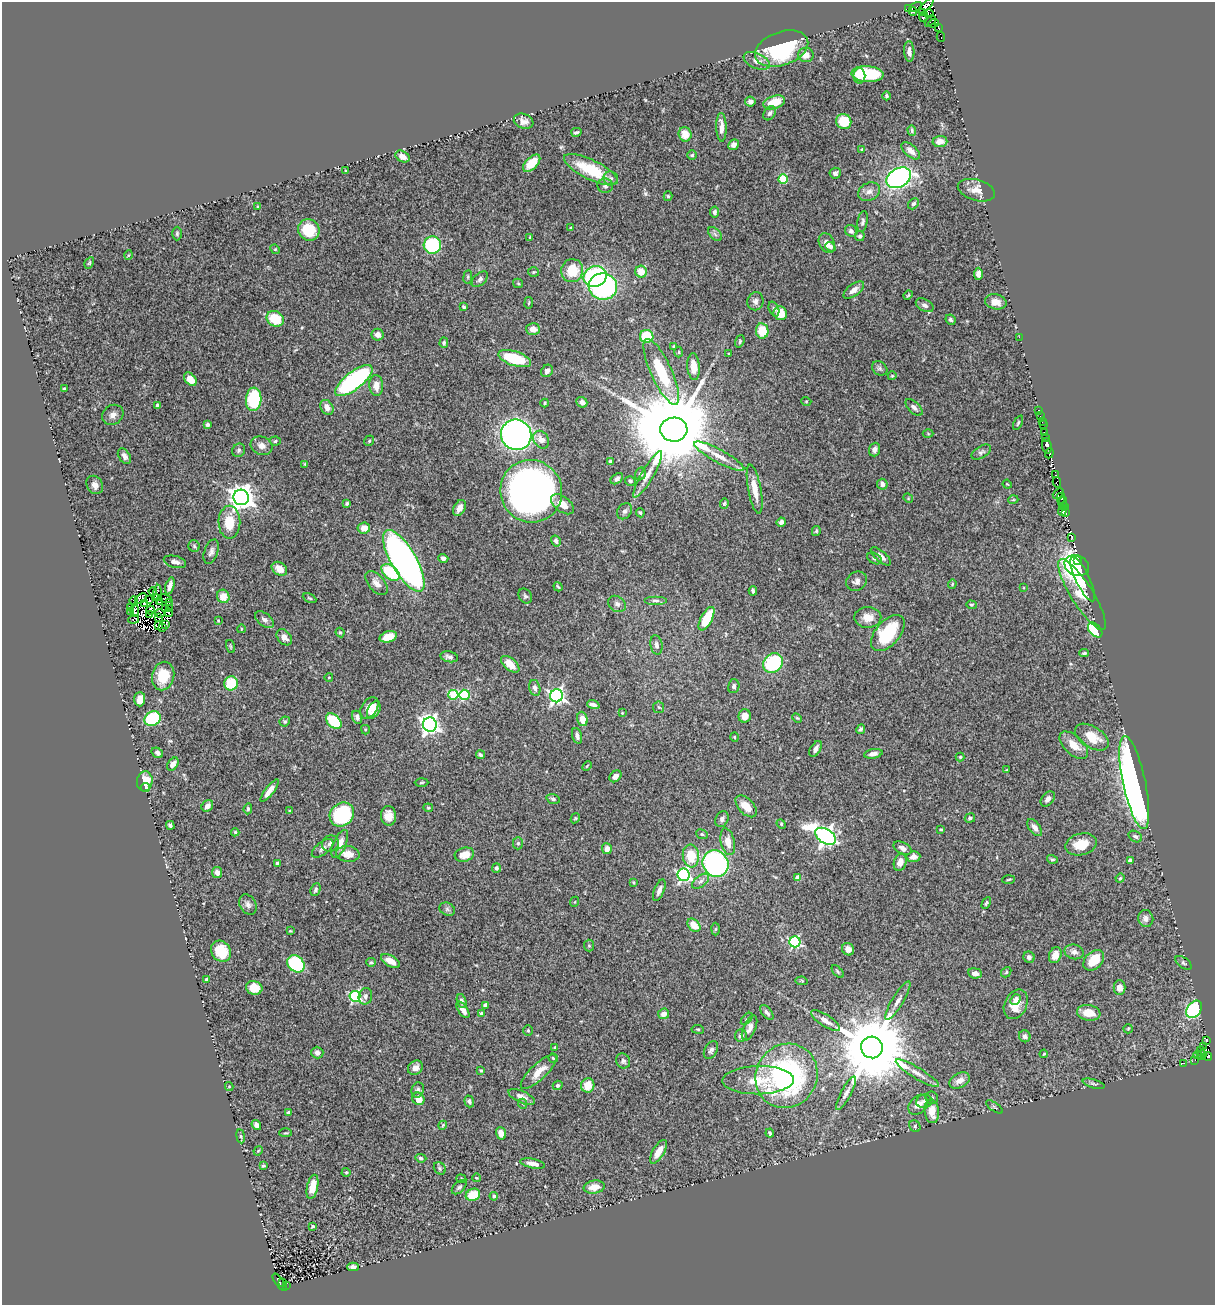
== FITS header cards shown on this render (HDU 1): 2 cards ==
NAXIS1  =                 1213
NAXIS2  =                 1303

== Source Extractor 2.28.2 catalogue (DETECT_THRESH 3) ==
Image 1213 x 1303 px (HDU 1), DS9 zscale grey, 1 PNG px = 1 image px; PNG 1217 x 1307 px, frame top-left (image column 1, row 1303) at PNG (2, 2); each listed source drawn as its Kron ellipse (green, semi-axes under 4 px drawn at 4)
Background 0.749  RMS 0.032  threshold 0.0956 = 3 sigma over >= 5 px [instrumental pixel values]
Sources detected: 451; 19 with non-positive FLUX_AUTO (blend fragments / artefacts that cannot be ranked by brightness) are neither listed nor drawn; the other 432 listed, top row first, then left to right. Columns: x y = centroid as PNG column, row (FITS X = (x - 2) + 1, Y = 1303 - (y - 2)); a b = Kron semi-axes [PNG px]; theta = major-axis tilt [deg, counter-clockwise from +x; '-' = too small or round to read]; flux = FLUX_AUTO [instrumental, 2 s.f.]
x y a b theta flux
926 6 10 4 46 88
916 7 7 2 32 37
909 8 2 2 - 88
913 11 4 3 - 130
923 13 4 3 - 55
928 14 5 3 - 160
924 16 5 3 - 77
930 21 6 4 47 120
934 23 5 3 - 73
939 28 3 2 - 66
941 37 5 2 - 22
782 49 27 16 19 210
909 51 10 5 -87 9.1
806 55 8 7 - 17
757 61 14 7 -24 16
868 74 16 8 -4 120
859 76 7 6 - 60
887 96 4 4 - 4.2
750 102 5 5 - 8.7
774 102 11 6 17 39
770 113 7 5 58 6
524 121 10 7 -20 11
844 122 8 7 - 64
721 127 14 5 -89 17
912 130 5 4 - 3
576 132 5 3 - 3.6
685 134 7 6 - 29
940 141 7 5 3 17
734 145 6 5 - 10
862 150 4 3 - 3.9
911 151 11 6 -42 15
692 155 4 4 - 2.7
402 156 7 5 -29 16
532 163 11 6 45 35
591 170 29 10 -26 87
346 171 3 3 - 2.2
835 173 5 5 - 6.6
611 178 7 7 - 7.1
899 178 13 9 29 540
783 179 5 4 - 99
605 186 8 7 - 6
976 190 19 10 -16 20
869 192 11 8 26 13
668 196 5 4 - 3.1
913 204 6 4 49 5.8
258 207 4 3 - 3.4
715 212 5 4 - 5.1
863 222 11 5 80 5.8
571 228 3 3 - 3.3
309 230 11 10 - 61
851 231 6 5 - 6.6
177 234 7 5 89 3.6
715 234 8 5 -46 5.1
860 236 5 5 - 3.9
530 237 3 3 - 2.3
827 243 10 7 -63 17
432 245 8 8 - 140
830 247 5 4 - 5.1
275 249 5 4 - 2.5
128 255 4 3 - 1.8
89 263 6 4 60 2.7
572 271 11 11 - 63
533 272 5 4 - 2.6
641 272 6 5 - 31
978 274 6 4 89 11
468 277 7 3 82 2.6
595 277 12 10 24 190
480 279 10 6 43 6.2
518 283 5 4 - 2.4
603 286 14 13 - 450
854 290 12 6 37 12
908 295 5 4 - 2
755 301 9 8 - 9.9
996 302 11 7 -11 18
529 303 6 3 81 2.2
925 305 9 6 -29 6.9
464 307 3 3 - 4.5
774 309 8 5 -68 4.7
780 313 7 6 - 36
275 319 9 7 -27 59
950 320 5 4 - 4.4
533 329 6 6 - 16
762 331 7 6 - 50
378 335 6 6 - 11
647 336 7 6 - 75
1019 337 2 2 - 31
740 341 6 4 73 2.9
444 343 5 4 - 4.5
674 347 3 3 - 3.6
679 352 5 3 - 2
729 354 3 2 - 1.5
515 358 17 7 -18 98
694 367 13 6 -86 25
880 368 8 6 -37 5.3
547 371 6 5 - 7.5
661 372 36 10 -65 99
892 376 4 4 - 2.2
190 379 7 5 -49 25
354 381 22 8 38 340
376 385 10 7 -86 19
64 389 3 3 - 4.4
254 399 12 7 85 150
806 401 5 3 - 1.8
582 402 6 5 - 8.3
545 403 4 3 - 2.2
157 405 4 4 - 3.2
327 407 8 6 -56 13
914 407 10 5 -43 8.3
1039 410 3 2 - 5.4
113 415 11 9 39 12
1040 416 2 2 - 3.4
1042 422 3 2 - 1.9
1018 423 8 3 64 3.1
208 425 4 4 - 6.6
1043 425 2 2 - 2.7
674 430 13 12 - 39000
1044 432 2 2 - 6.8
928 434 5 3 - 2.1
516 435 15 15 - 820
1045 438 3 3 - 17
541 440 9 7 -56 16
275 441 5 4 - 3.5
369 441 6 4 57 3.8
262 446 11 9 -26 15
1047 446 8 4 -83 290
239 450 7 6 - 4.7
875 450 7 5 71 7.8
981 452 11 6 31 6.2
1049 453 5 3 - 56
124 456 9 5 -56 7.7
719 456 28 6 -28 28
610 461 4 4 - 8.1
305 464 4 2 - 1.7
640 474 6 5 - 5.2
648 474 26 6 60 21
1056 475 4 2 - 17
617 479 7 4 38 5.3
630 481 5 5 - 3.8
1057 482 5 3 - 13
882 484 5 5 - 7.4
1007 484 5 3 - 1.9
95 485 10 8 -57 11
755 489 25 6 -79 32
531 491 31 30 - 1300
1058 493 6 3 42 150
241 497 8 7 - 2200
908 498 5 4 - 2
1061 498 5 3 - 25
1013 500 5 3 - 1.9
347 503 4 3 - 3.2
724 503 5 4 - 2.5
1063 503 5 3 - 120
562 504 13 7 -38 24
1064 507 2 2 - 32
459 508 8 5 61 16
625 511 9 6 56 7.1
1063 511 5 2 - 44
640 513 4 3 - 2.8
1066 513 3 2 - 94
229 522 16 11 -90 48
781 522 4 4 - 9.8
364 528 6 5 - 19
816 531 5 4 - 2.7
1072 537 4 2 - 44
556 541 6 4 -58 6
194 546 6 5 - 4
211 552 13 7 70 9.1
881 556 12 5 -41 12
443 558 5 4 - 6.7
874 558 8 5 -28 4.2
404 561 35 12 -60 1200
1078 561 3 3 - 88
175 562 11 6 -14 8.8
1077 565 13 10 -25 570
279 569 8 6 -35 22
391 572 10 6 -39 120
1083 579 24 7 -64 130
857 581 11 9 31 11
376 583 14 8 -49 15
952 584 4 4 - 2.2
170 586 9 3 74 9.5
558 587 5 3 - 2.3
1024 588 3 2 - 1.5
753 591 4 3 - 4.2
153 592 4 2 - 0.44
158 593 8 2 87 3.8
1082 594 41 11 -58 76
223 596 7 6 - 25
525 596 8 6 -56 4.8
141 598 6 3 37 4.9
155 598 3 2 - 4.4
165 598 7 2 -10 7.6
310 598 7 3 -26 2.6
149 600 3 2 - 2.8
655 600 11 4 0 5.4
134 601 4 2 - 0.31
159 602 2 2 - 1.5
144 603 2 2 - 1.5
170 603 3 2 - 2.2
617 604 9 7 -36 7.6
971 605 5 4 - 2.5
131 607 2 2 - 3.6
169 608 4 2 - 0.7
166 609 3 2 - 1.5
150 610 4 3 - 4.8
131 611 3 2 - 4
135 611 6 2 -82 5.7
160 613 5 3 - 4.8
169 613 4 2 - 1.7
150 614 3 2 - 2.3
159 617 3 2 - 1.7
868 617 13 10 1 24
134 619 5 4 - 9.8
707 619 13 5 61 76
264 620 11 6 -38 7.9
218 621 3 3 - 1.7
166 624 3 2 - 1.7
159 625 3 3 - 4.5
162 628 2 2 - 1.2
241 629 4 3 - 1.3
1095 630 9 5 -47 130
340 633 5 3 - 2.7
888 633 21 12 50 120
284 637 9 6 -47 11
388 637 9 5 15 32
656 645 10 6 -79 8.6
230 646 7 3 -71 2
1084 653 5 3 - 3.1
449 657 9 5 -10 7
773 663 10 9 - 160
510 664 11 6 -40 27
163 676 14 11 77 51
329 677 4 3 - 1.5
231 683 7 7 - 67
734 686 7 5 78 5.8
535 688 8 5 -75 8.3
453 695 5 5 - 93
464 695 5 5 - 160
557 696 6 6 - 610
140 699 7 5 89 18
593 705 6 3 -20 8.5
658 707 6 5 - 3.5
369 708 12 7 57 30
374 710 9 6 60 16
622 713 4 3 - 1.7
745 716 7 6 - 19
357 717 6 5 - 7.6
797 718 5 3 - 2.1
152 719 8 7 - 180
582 719 7 5 -75 23
285 721 5 5 - 3.7
334 721 9 6 -44 85
430 725 7 7 - 930
861 729 5 3 - 4.2
365 730 4 4 - 3.1
577 736 8 5 -72 6.4
734 737 5 3 - 1.8
1092 737 18 10 -32 44
1074 745 17 9 -43 28
816 749 9 5 58 9.8
157 753 6 4 -34 5.4
873 754 9 4 11 11
480 755 5 3 - 3.6
960 757 4 4 - 2.7
173 764 7 5 54 12
587 766 5 3 - 2.3
1007 770 4 3 - 2.2
615 776 7 5 42 9
145 781 10 8 83 34
1134 782 47 11 -78 1300
422 783 7 3 2 2.4
145 787 4 4 - 5.8
270 790 13 4 52 16
553 799 7 4 -16 4.6
1048 799 9 5 48 9.1
207 806 6 5 - 11
746 806 13 7 -47 26
428 808 5 3 - 2.2
248 809 5 3 - 3.9
290 811 3 3 - 1.8
342 814 13 11 42 180
388 816 9 7 -87 20
575 818 5 4 - 2.3
970 818 5 4 - 5
722 819 8 6 64 7.6
781 824 5 4 - 2.5
170 825 4 4 - 5.8
1035 827 10 5 -52 10
941 829 3 3 - 2.4
235 832 4 4 - 2.7
702 834 6 4 -22 3.2
826 836 11 7 -31 1100
1135 836 7 5 -32 5.2
728 842 14 7 -77 23
330 843 8 8 - 9.5
518 843 6 5 - 3.4
340 844 15 6 65 21
1081 844 16 10 14 41
323 848 13 6 38 8.6
903 848 10 5 -28 8.4
607 849 5 5 - 13
348 854 12 8 -4 22
464 855 10 7 14 22
691 856 11 8 -85 51
913 857 7 5 5 11
1052 859 5 4 - 3.3
1130 860 4 4 - 6.1
900 862 9 6 75 16
277 863 4 3 - 7.4
715 863 14 12 -48 440
496 868 5 4 - 4.3
217 873 5 5 - 13
683 875 6 6 - 410
798 877 4 4 - 18
1120 878 4 4 - 2.4
1009 880 6 3 3 2.4
700 881 10 5 38 8.1
633 882 4 3 - 2
316 890 7 4 67 4.5
659 890 11 5 68 10
574 902 5 3 - 1.9
986 903 6 4 61 3.4
248 905 11 8 -59 9.2
447 909 8 6 -28 6.1
1146 919 8 7 - 11
694 925 7 5 -47 28
715 929 6 4 88 3.4
290 931 3 3 - 1.9
795 942 5 5 - 260
589 946 6 5 - 3
848 949 6 5 - 16
221 951 11 9 -53 58
1074 952 9 7 -14 10
1055 955 8 6 65 20
1029 957 6 5 - 8.5
1094 960 12 8 44 50
390 961 10 5 -30 23
371 962 5 4 - 2.8
1183 963 9 5 -38 4
296 964 9 7 -45 180
838 972 8 3 -50 3.1
1006 972 6 4 48 2.7
975 973 7 5 -8 8.7
207 980 4 4 - 9.5
802 981 6 4 -10 2.6
254 988 8 6 -16 33
1119 988 7 6 - 11
355 996 5 5 - 240
365 996 8 6 77 6.4
1016 1000 6 4 50 7.3
462 1001 7 4 -71 7.5
898 1001 22 5 59 14
1016 1004 15 11 64 35
486 1005 4 4 - 16
1194 1009 9 6 53 230
463 1010 9 4 -56 14
767 1013 9 4 -49 6.2
1089 1013 12 7 -9 31
482 1014 4 4 - 12
664 1014 6 5 - 12
747 1019 7 3 46 2
825 1021 17 6 -33 15
749 1028 13 6 66 13
698 1029 6 3 -8 2.4
1128 1029 5 4 - 2.5
528 1030 5 4 - 2.8
741 1036 6 6 - 7.6
1025 1036 6 5 - 7
1206 1040 3 3 - 60
555 1047 4 3 - 1.9
872 1047 11 10 - 29000
1204 1047 4 2 - 5
711 1050 9 6 59 6.6
1200 1051 5 2 - 16
317 1053 6 6 - 8.6
1044 1054 4 3 - 2.1
1198 1055 4 2 - 9.6
1202 1055 4 3 - 46
1208 1056 4 3 - 100
553 1058 5 4 - 2.8
1195 1060 2 2 - 1.1
623 1061 8 7 - 5.7
1184 1063 3 2 - 5.7
415 1068 8 6 42 12
481 1070 4 3 - 2.3
539 1072 23 8 43 29
917 1073 25 5 -31 19
787 1076 33 30 60 450
758 1080 36 14 1 60
960 1081 11 7 29 18
1094 1084 11 4 -16 4.4
558 1085 5 4 - 3.7
588 1085 7 6 - 34
229 1087 4 4 - 2.1
418 1090 8 6 74 5.6
846 1093 19 5 62 12
522 1097 14 6 -25 14
932 1098 6 6 - 4.7
418 1099 6 6 - 24
469 1101 6 4 -71 5.8
924 1101 8 6 7 6.7
523 1104 5 3 - 2
918 1105 11 8 49 17
994 1107 9 2 -35 2.1
932 1111 12 7 -83 31
288 1113 3 3 - 6.4
256 1125 5 4 - 11
443 1125 4 3 - 1.9
915 1126 6 5 - 3.4
285 1133 6 3 0 2.2
501 1133 6 5 - 13
770 1133 4 3 - 3.3
241 1136 7 3 -81 3.5
258 1151 5 3 - 2.1
658 1152 13 5 59 25
421 1158 5 4 - 4.3
533 1164 12 4 -11 12
263 1166 4 3 - 2.8
440 1168 6 5 - 3.9
346 1172 4 4 - 2.4
476 1178 4 2 - 2
461 1179 5 4 - 2.4
312 1187 12 5 78 34
459 1187 9 5 43 4.7
594 1187 10 6 9 22
473 1195 7 6 - 45
494 1196 4 4 - 3.2
313 1226 3 3 - 2.7
353 1267 6 4 1 6.8
280 1282 10 2 -54 3.8
282 1282 3 2 - 6.2
286 1285 3 2 - 3.9
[19 non-positive-flux detections neither listed nor drawn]